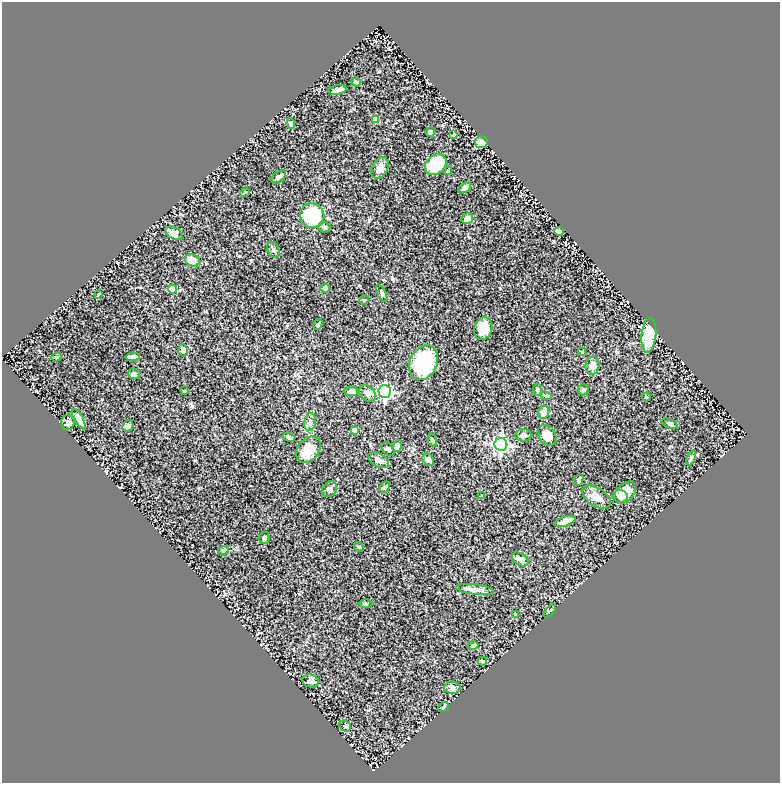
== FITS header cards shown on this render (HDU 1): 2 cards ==
NAXIS1  =                  778
NAXIS2  =                  781

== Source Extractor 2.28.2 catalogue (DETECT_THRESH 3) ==
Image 778 x 781 px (HDU 1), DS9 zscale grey, 1 PNG px = 1 image px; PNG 782 x 785 px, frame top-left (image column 1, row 781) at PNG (2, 2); each listed source drawn as its Kron ellipse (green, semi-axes under 4 px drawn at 4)
Background 0.834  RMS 0.03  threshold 0.089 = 3 sigma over >= 5 px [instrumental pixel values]
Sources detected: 83; all 83 listed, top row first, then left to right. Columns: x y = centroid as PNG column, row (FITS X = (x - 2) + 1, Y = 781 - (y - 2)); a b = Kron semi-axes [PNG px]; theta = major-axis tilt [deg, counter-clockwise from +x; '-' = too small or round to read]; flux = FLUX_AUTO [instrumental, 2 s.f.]
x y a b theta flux
356 82 4 4 - 2.6
338 90 9 5 11 11
375 119 4 4 - 17
291 124 5 4 - 3.8
430 132 5 4 - 6.3
454 134 4 3 - 2.2
481 142 6 6 - 30
436 165 12 9 40 76
380 168 11 7 62 12
448 171 4 3 - 1.6
279 177 8 5 35 6.3
465 188 7 5 30 6.6
245 192 5 4 - 2
312 216 12 12 - 110
467 218 6 5 - 16
324 227 6 5 - 3.3
559 231 5 4 - 10
174 233 9 5 -31 14
273 249 8 5 -62 5.1
192 260 7 6 - 26
325 288 4 4 - 7.6
173 289 4 4 - 32
382 293 9 4 -63 3.8
98 294 3 3 - 1.8
364 300 5 4 - 2.2
318 325 5 4 - 4.2
483 328 11 9 75 34
649 335 17 7 84 74
183 350 6 5 - 9
582 352 4 4 - 2.2
56 357 5 4 - 2.5
132 357 7 4 7 7.8
424 363 18 13 65 150
593 366 9 7 81 13
134 374 6 5 - 4.8
537 390 6 4 -84 2.5
583 390 5 5 - 2.9
184 391 4 3 - 1.6
351 391 7 5 -1 5.8
385 392 6 6 - 380
367 393 9 7 -44 10
546 396 5 4 - 3.2
646 397 4 4 - 2
544 412 6 5 - 17
79 419 11 4 -59 16
68 422 7 6 - 6.2
310 422 9 5 81 6
669 424 9 4 -25 4.3
128 426 6 5 - 7.5
354 431 4 4 - 12
523 435 8 6 6 7.2
547 435 11 8 -55 21
289 437 6 4 -16 6
432 440 6 4 -74 3.4
501 444 6 6 - 490
397 446 6 4 73 20
388 449 8 5 -50 5.4
308 450 14 10 51 34
691 458 8 4 65 3.2
378 460 11 6 -29 12
428 460 6 5 - 6.8
579 480 6 4 66 3.5
385 487 6 4 44 4.5
329 489 8 6 51 5.9
625 493 13 8 47 28
482 496 2 2 - 1.6
597 497 16 9 -32 19
620 497 7 6 - 7.9
565 521 11 4 18 17
264 538 6 5 - 4.5
359 547 5 4 - 2.4
223 550 5 4 - 3.6
520 559 9 5 -35 9.5
475 589 19 5 -7 15
365 604 7 3 0 2.4
550 611 8 4 48 3.6
515 615 4 4 - 4.3
473 645 5 4 - 4.8
482 661 4 3 - 4.1
310 681 8 6 -9 7.8
452 688 8 6 -1 5.6
444 707 6 4 32 3.4
345 726 6 5 - 3.3